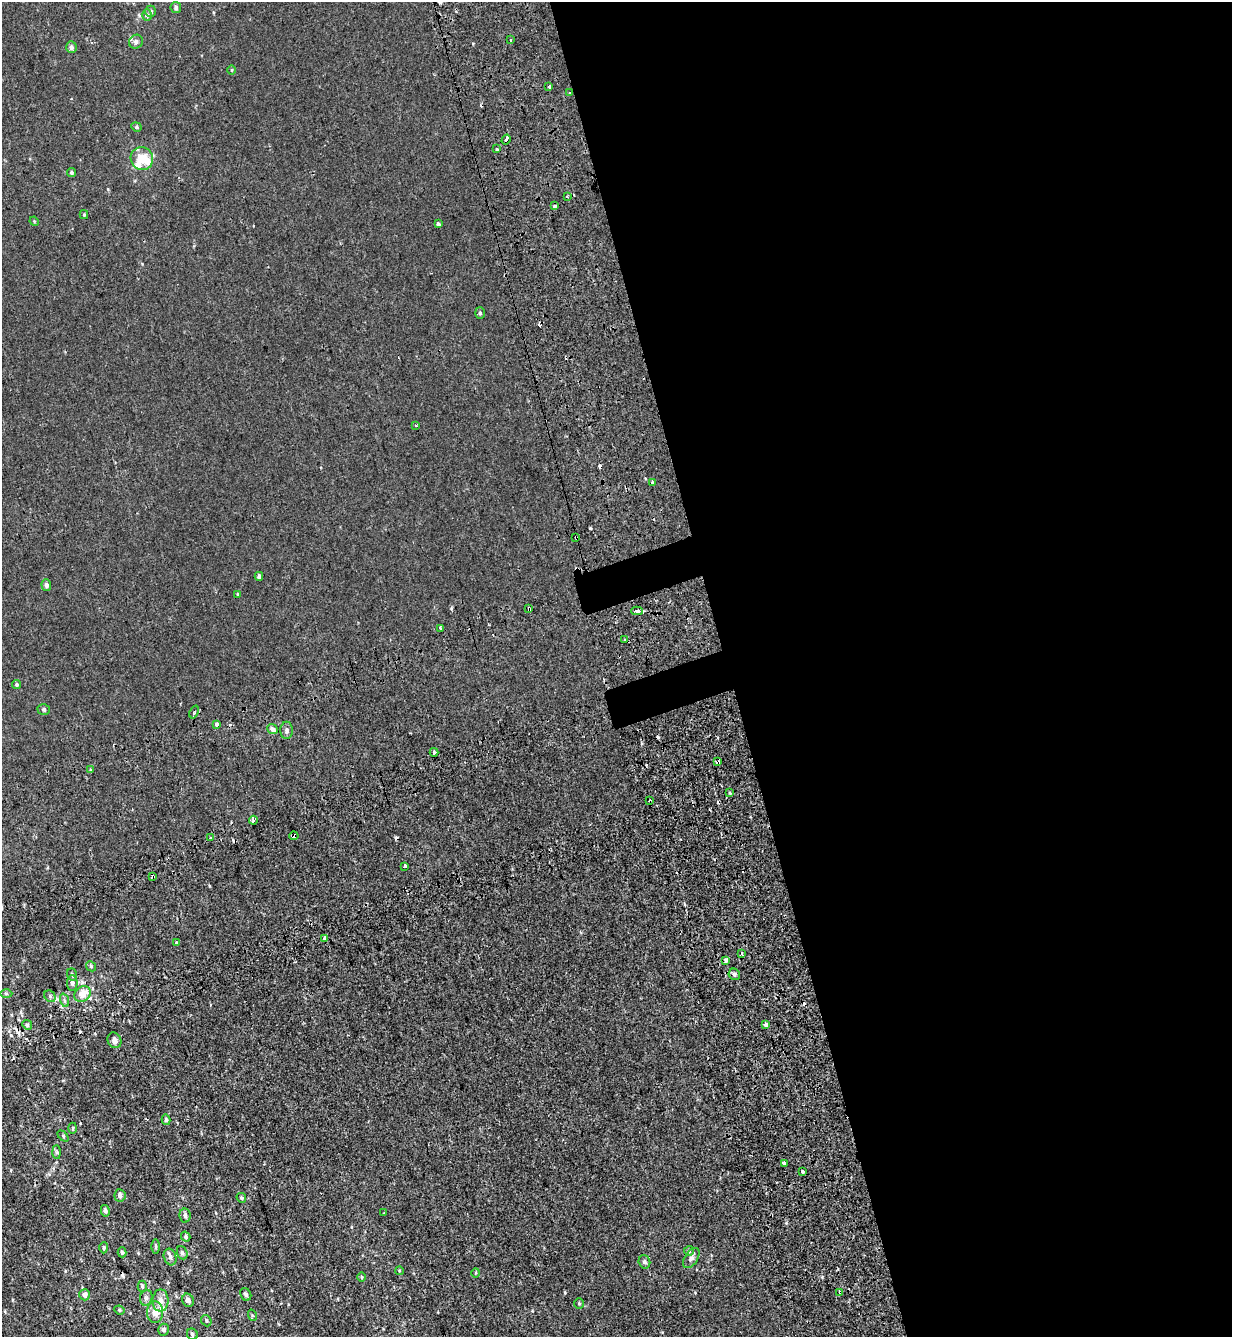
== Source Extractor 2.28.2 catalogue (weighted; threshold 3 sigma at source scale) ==
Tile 8 of 4 x 4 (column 4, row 2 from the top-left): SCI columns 3935-5164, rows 2821-4155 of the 5460 x 5640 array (HDU 1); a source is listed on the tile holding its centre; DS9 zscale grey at full resolution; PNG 1234 x 1339 px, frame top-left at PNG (2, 2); each listed source drawn as its Kron ellipse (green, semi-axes under 4 px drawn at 4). Shown black and unused: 42% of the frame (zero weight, under 2 of 3 exposures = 11% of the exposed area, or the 3 px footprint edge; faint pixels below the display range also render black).
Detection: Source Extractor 2.28.2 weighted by HDU 2 'WHT'; one run over the whole footprint, this tile lists its part. Background -1.86e-04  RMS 0.0033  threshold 0.0147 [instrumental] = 3 sigma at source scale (4.5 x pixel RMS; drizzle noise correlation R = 1.50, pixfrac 1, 0.0396/0.0396 arcsec/px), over >= 5 px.
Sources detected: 122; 1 inside a brighter object's white glare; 20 cosmic-ray / hot-pixel residue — neither listed nor drawn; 3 inside a brighter listed object's ellipse — not listed separately; the other 98 listed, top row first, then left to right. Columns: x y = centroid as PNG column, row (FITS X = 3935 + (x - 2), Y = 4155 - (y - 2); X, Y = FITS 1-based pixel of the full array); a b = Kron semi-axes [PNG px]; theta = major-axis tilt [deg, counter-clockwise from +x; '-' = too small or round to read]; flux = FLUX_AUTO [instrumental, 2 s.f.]
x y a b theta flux
176 7 5 5 - 0.69
151 11 6 5 - 0.66
147 15 6 5 - 0.57
510 40 3 3 - 0.35
136 42 7 6 - 1.1
71 47 6 5 - 0.96
232 70 4 3 - 0.24
549 86 3 3 - 1.9
570 93 3 3 - 0.34
136 127 5 4 - 0.47
506 139 5 3 - 4.2
497 149 3 3 - 1.1
142 159 11 11 - 5.1
71 172 4 4 - 0.45
567 197 3 3 - 0.6
555 206 3 3 - 1.3
84 215 4 4 - 0.32
34 221 5 4 - 0.28
438 224 4 4 - 2.1
480 313 6 5 - 0.49
416 425 4 2 - 0.32
652 482 3 3 - 0.52
576 537 3 2 - 0.4
259 576 4 4 - 0.8
46 585 5 5 - 1
238 594 3 3 - 0.35
529 608 3 3 - 1.8
637 611 6 3 1 5.7
440 628 3 2 - 1.1
625 639 3 3 - 0.96
17 684 4 4 - 0.47
44 709 6 5 - 0.53
194 712 7 3 70 0.6
216 724 3 3 - 4.4
272 729 5 4 - 1.4
287 730 8 6 89 1
434 752 4 4 - 1.5
718 762 3 3 - 2.7
90 769 4 3 - 0.58
730 793 4 3 - 0.41
650 801 3 3 - 1.2
253 820 4 3 - 1.1
294 836 4 3 - 1.5
211 838 3 3 - 0.63
405 866 3 3 - 6
153 876 3 3 - 1.3
325 939 4 3 - 2.2
177 942 3 3 - 0.35
742 954 3 3 - 2.6
726 960 4 3 - 1.4
91 966 5 4 - 0.43
734 974 6 5 - 0.7
72 975 6 5 - 0.53
72 983 8 5 89 0.83
6 994 6 4 -2 0.44
82 994 9 7 39 4
50 996 6 5 - 0.59
64 1000 7 4 -71 0.61
27 1025 5 4 - 0.46
766 1025 3 3 - 7.1
114 1040 8 6 -64 1.4
166 1120 5 4 - 0.57
73 1128 5 3 - 0.36
63 1136 6 4 -47 0.36
57 1152 7 4 -88 0.49
785 1164 4 3 - 2.2
803 1171 3 3 - 0.52
120 1195 6 5 - 1.2
241 1198 5 4 - 0.48
105 1211 6 4 -78 0.81
384 1213 2 2 - 0.25
185 1215 7 5 -80 1
186 1237 5 4 - 0.56
156 1246 7 3 -89 0.45
104 1248 6 4 89 0.45
689 1251 5 5 - 0.51
122 1252 5 4 - 0.51
182 1253 7 5 -68 0.62
170 1257 8 6 -72 1
691 1258 11 6 55 1.1
644 1262 7 6 - 0.99
399 1271 4 3 - 0.24
476 1273 4 3 - 0.24
362 1277 5 3 - 0.3
142 1286 6 4 89 0.47
840 1292 4 3 - 0.5
246 1294 6 5 - 0.71
85 1295 5 5 - 1.5
146 1298 8 6 74 0.89
161 1300 11 8 90 2
188 1300 7 5 -64 1.2
579 1303 5 5 - 0.4
119 1310 5 4 - 0.43
155 1312 10 8 88 2.9
252 1315 6 3 -72 0.32
206 1321 6 5 - 0.49
164 1330 6 5 - 1.1
192 1334 6 5 - 0.76
Overlapping masked pixels (flux is a lower limit): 10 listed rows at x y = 570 93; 506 139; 576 537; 529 608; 718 762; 650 801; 294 836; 153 876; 766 1025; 840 1292
Unlisted compact peaks at least as high as the median listed source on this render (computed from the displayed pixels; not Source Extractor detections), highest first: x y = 822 1277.